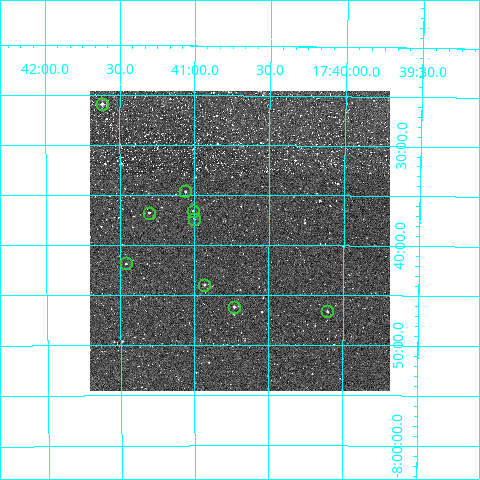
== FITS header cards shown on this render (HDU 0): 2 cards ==
NAXIS1  =                  300
NAXIS2  =                  300

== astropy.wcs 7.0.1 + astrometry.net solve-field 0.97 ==
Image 300 x 300 px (HDU 0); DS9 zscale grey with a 90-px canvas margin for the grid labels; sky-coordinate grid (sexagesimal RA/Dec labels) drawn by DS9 from the SOLVED WCS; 9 Tycho-2 reference stars matched to detected sources circled (green)
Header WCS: RA---TAN/DEC--TAN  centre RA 17:40:42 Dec -07:40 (265.17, -7.66 deg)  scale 6 arcsec/px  FOV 30.0' x 30.0'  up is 0 deg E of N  parity normal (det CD < 0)
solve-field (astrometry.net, Tycho-2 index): VERIFIED the header's WCS against the Tycho-2 star catalogue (verified at 2 index scales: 9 matches each, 0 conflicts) and refined it, rather than solving blind
Solved WCS: RA---TAN-SIP/DEC--TAN-SIP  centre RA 17:40:42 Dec -07:40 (265.17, -7.66 deg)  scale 5.97 arcsec/px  FOV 29.9' x 30.0'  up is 0 deg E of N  parity normal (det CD < 0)
The solver's refit moves the header's centre by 1.3 arcsec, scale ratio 0.9955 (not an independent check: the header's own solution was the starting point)
Tycho-2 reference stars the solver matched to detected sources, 9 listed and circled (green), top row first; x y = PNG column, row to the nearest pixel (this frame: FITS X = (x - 90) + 1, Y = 300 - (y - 91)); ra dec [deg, ICRS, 3 dp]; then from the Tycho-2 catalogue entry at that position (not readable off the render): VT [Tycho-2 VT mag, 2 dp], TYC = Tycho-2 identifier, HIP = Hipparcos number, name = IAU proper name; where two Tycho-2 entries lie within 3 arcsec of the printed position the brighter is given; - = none
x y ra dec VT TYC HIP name
102 104 265.404 -7.432 11.03 5093-128-1 - -
185 191 265.265 -7.578 11.21 5660-224-1 - -
193 211 265.252 -7.610 11.50 5660-42-1 - -
149 213 265.325 -7.613 11.26 5660-54-1 - -
194 219 265.249 -7.624 11.93 5660-134-1 - -
126 263 265.365 -7.698 11.77 5660-119-1 - -
204 285 265.232 -7.733 10.69 5660-60-1 - -
234 307 265.182 -7.770 10.49 5660-205-1 86509 -
327 311 265.026 -7.777 11.38 5660-131-1 - -